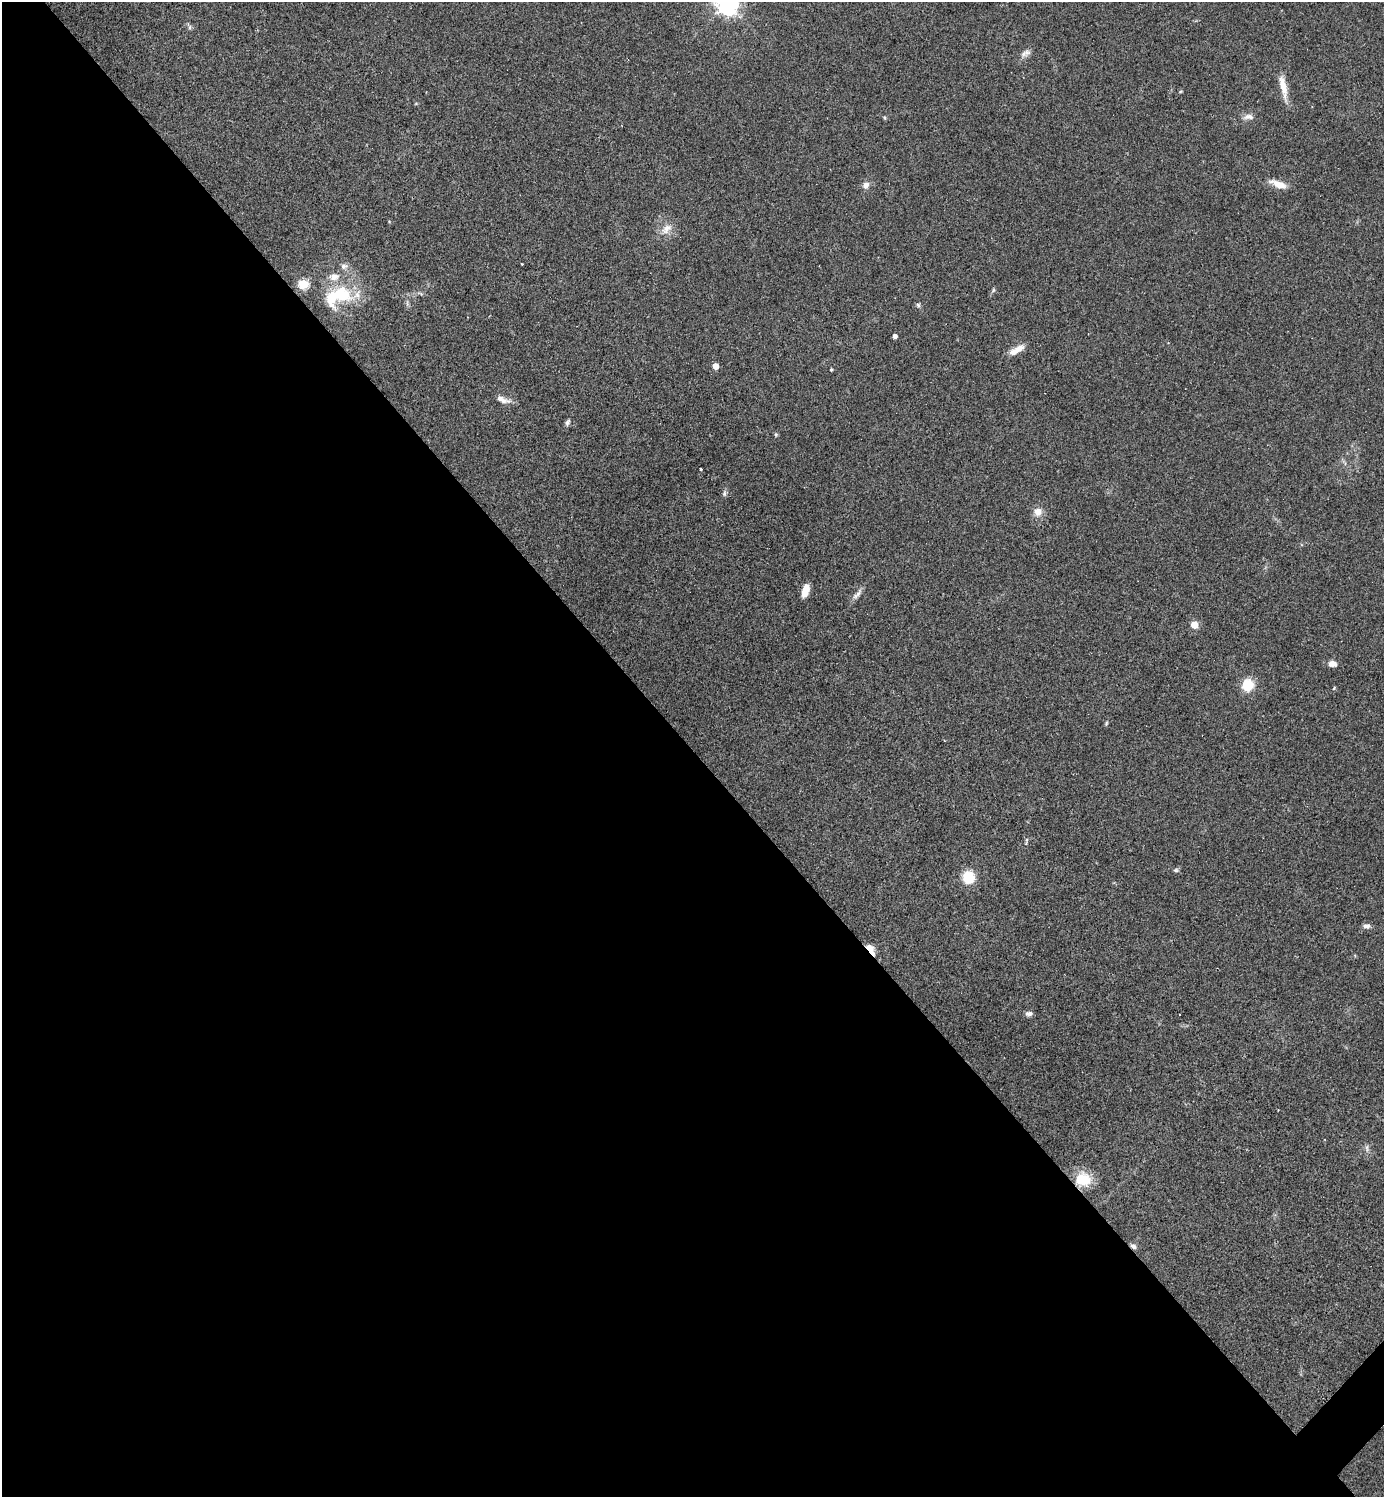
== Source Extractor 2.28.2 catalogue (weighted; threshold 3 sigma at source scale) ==
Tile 9 of 4 x 4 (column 1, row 3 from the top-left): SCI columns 297-1678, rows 1495-2989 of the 5977 x 5978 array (HDU 1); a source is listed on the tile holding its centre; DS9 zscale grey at full resolution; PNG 1386 x 1499 px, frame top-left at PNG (2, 2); no overlay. Shown black and unused: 50% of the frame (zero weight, under 2 of 3 exposures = <1% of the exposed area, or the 3 px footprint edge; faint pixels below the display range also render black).
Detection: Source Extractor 2.28.2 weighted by HDU 2 'WHT'; one run over the whole footprint, this tile lists its part. Background 0.0334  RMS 0.0063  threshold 0.0283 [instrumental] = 3 sigma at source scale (4.5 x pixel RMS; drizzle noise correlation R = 1.50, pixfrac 1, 0.05/0.05 arcsec/px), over >= 5 px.
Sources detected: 48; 1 inside a brighter object's white glare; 1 cosmic-ray / hot-pixel residue — not listed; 2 inside a brighter listed object's ellipse — not listed separately; the other 44 listed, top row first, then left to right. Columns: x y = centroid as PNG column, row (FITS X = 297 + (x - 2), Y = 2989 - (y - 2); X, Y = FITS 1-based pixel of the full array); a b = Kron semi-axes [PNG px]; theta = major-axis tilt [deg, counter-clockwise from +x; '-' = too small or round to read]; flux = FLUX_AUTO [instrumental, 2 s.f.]
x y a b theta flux
727 4 7 7 - 490
190 27 6 6 - 1.3
1025 53 16 8 37 3.7
1283 87 34 7 -77 9.8
1180 92 5 3 - 0.57
1248 117 15 7 2 3.5
884 118 7 4 -46 0.81
1278 184 22 8 -20 8
866 185 9 8 - 3.5
666 229 19 11 39 7
521 264 3 2 - 1.1
344 266 10 8 12 3
303 284 5 5 - 40
993 290 6 4 61 1
420 293 12 3 -15 1.3
341 295 38 19 -5 34
918 305 6 5 - 1.3
895 336 4 4 - 3
1019 349 17 9 28 5.7
715 366 5 5 - 6.9
831 370 4 3 - 0.9
503 400 20 7 -18 4.8
567 422 9 6 57 1.7
776 434 5 4 - 1.1
700 469 3 3 - 14
724 493 8 5 -89 1.6
1038 512 10 10 - 5.8
805 591 12 6 71 9.8
857 594 19 7 49 3.6
1194 625 5 5 - 18
1332 664 11 7 -11 3.9
1248 685 10 9 - 20
1334 688 6 3 46 0.6
1106 723 6 4 71 0.81
1026 840 6 4 71 0.98
1176 870 7 5 0 1.1
968 877 11 11 - 17
1367 926 9 7 -10 2.5
871 949 15 7 -54 6.7
1029 1014 9 6 2 2.4
1180 1014 3 3 - 1.1
1367 1148 11 5 -79 1.9
1083 1179 9 8 - 33
1133 1246 8 6 -30 2.3
Overlapping masked pixels (flux is a lower limit): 3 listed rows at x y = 871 949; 1083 1179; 1133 1246
Isophote crosses this tile's border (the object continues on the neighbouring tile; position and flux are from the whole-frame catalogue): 1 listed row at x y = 727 4